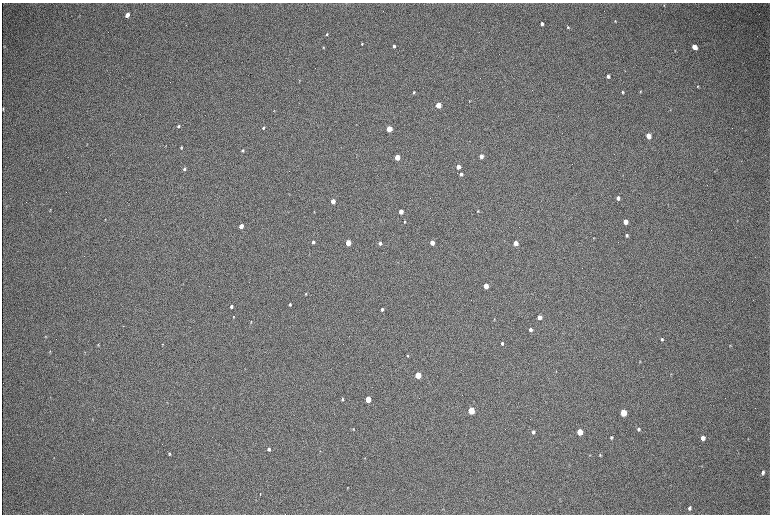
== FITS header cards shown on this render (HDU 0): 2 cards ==
NAXIS1  =                 1536 / length of data axis 1
NAXIS2  =                 1024 / length of data axis 2

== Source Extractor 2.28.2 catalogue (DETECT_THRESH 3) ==
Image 1536 x 1024 px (HDU 0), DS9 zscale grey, zoomed out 1/2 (1 PNG px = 2 x 2 image px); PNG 772 x 516 px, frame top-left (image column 1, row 1023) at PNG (2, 3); no overlay
Background 307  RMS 23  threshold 68.3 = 3 sigma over >= 5 px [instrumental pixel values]
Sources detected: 100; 2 cannot appear on this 1/2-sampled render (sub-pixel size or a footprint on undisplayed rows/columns) and are not listed; the other 98 listed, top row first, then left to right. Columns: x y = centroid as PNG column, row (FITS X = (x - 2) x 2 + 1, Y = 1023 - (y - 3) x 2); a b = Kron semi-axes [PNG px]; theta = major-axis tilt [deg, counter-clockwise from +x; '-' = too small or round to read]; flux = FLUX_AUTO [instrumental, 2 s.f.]
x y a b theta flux
664 5 3 3 - 2100
127 15 4 3 - 44000
615 21 3 2 - 3900
542 24 3 3 - 16000
568 27 3 3 - 4600
327 34 4 3 - 5500
362 44 3 3 - 4100
394 46 3 3 - 12000
323 47 3 3 - 3500
694 47 4 3 - 69000
675 50 3 2 - 2700
608 76 3 3 - 18000
299 81 4 2 - 2200
698 86 3 2 - 3500
640 91 3 2 - 3600
414 92 3 3 - 5300
622 92 3 2 - 5400
469 101 3 3 - 3100
438 105 3 3 - 150000
3 109 3 1 - 4000
670 110 3 2 - 1700
274 111 3 2 - 2600
356 124 3 2 - 2000
178 126 4 3 - 8100
263 128 3 3 - 6700
389 129 3 3 - 220000
648 136 4 3 - 89000
87 144 3 2 - 2400
181 147 3 2 - 4900
242 150 3 3 - 5600
481 156 3 3 - 38000
397 157 3 3 - 130000
458 167 3 3 - 69000
184 169 4 3 - 7500
461 174 3 3 - 20000
618 198 3 3 - 24000
333 201 3 3 - 73000
50 210 5 2 - 2600
478 211 3 3 - 4200
314 212 4 2 - 2700
401 212 3 3 - 66000
105 219 4 2 - 2300
404 222 3 2 - 4800
625 222 4 3 - 69000
241 226 3 3 - 61000
627 235 4 3 - 7900
594 238 3 2 - 2600
313 242 3 3 - 14000
348 243 3 3 - 190000
380 243 3 3 - 15000
432 243 3 3 - 75000
515 243 3 3 - 90000
486 286 3 3 - 91000
306 294 3 3 - 5200
290 304 3 2 - 9000
231 306 3 3 - 12000
382 309 3 3 - 10000
233 317 3 3 - 3600
539 317 3 3 - 44000
494 320 3 2 - 2600
251 322 3 2 - 2600
530 330 3 3 - 18000
46 336 4 3 - 3400
662 339 4 3 - 8100
502 343 3 3 - 8600
162 344 3 3 - 3300
98 345 4 3 - 4700
730 346 4 3 - 3000
50 351 3 3 - 3200
85 352 2 2 - 2000
407 356 4 3 - 4100
640 361 4 3 - 3600
671 374 4 2 - 2800
418 375 4 3 - 240000
342 399 3 3 - 6200
368 399 4 3 - 150000
471 410 4 3 - 340000
623 413 4 3 - 220000
93 419 3 2 - 2400
353 429 4 3 - 3800
639 429 4 4 - 9700
533 432 3 3 - 14000
580 432 4 3 - 160000
611 437 3 3 - 6100
703 438 4 3 - 32000
748 439 3 2 - 2300
269 449 3 3 - 11000
320 451 3 2 - 2200
169 454 3 3 - 5700
600 455 4 3 - 4100
365 458 3 2 - 2600
702 466 3 3 - 2600
763 472 5 4 - 16000
348 488 3 3 - 2700
260 494 2 1 - 9900
560 499 3 2 - 2400
689 508 5 4 - 13000
443 509 3 2 - 2500
At the frame edge (FLAGS 8, measured only in part): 1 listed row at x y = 3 109
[2 sub-pixel or undisplayed-footprint detections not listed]